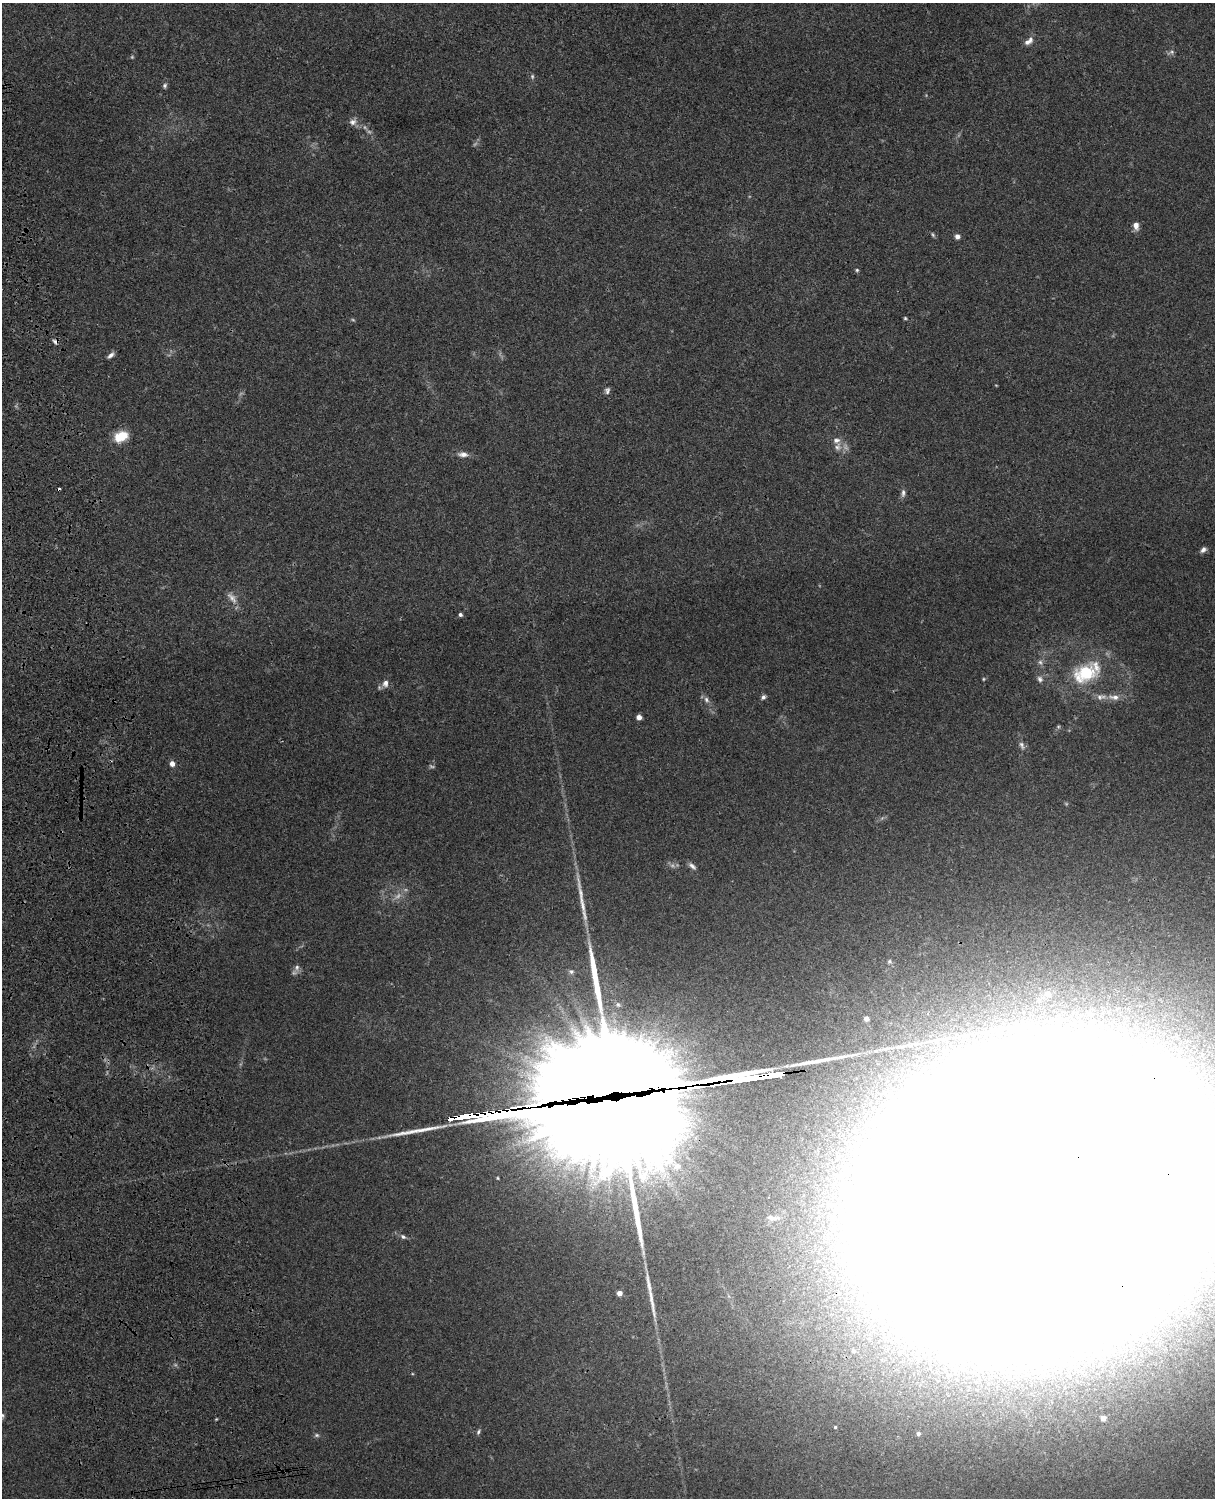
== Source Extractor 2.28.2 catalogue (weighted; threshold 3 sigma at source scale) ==
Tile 7 of 4 x 3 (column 3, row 2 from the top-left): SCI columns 2544-3756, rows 1661-3156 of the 5089 x 4928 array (HDU 1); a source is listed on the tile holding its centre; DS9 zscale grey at full resolution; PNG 1217 x 1500 px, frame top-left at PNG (2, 3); no overlay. Shown black and unused: <1% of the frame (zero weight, under 3 of 4 exposures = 6% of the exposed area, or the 3 px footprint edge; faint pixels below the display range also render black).
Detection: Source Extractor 2.28.2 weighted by HDU 2 'WHT'; one run over the whole footprint, this tile lists its part. Background 0.134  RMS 0.0069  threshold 0.0312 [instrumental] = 3 sigma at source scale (4.5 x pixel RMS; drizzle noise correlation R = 1.50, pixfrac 1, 0.05/0.05 arcsec/px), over >= 5 px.
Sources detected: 85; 8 too faint to see at this stretch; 14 inside a brighter object's white glare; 1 cosmic-ray / hot-pixel residue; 8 long thin detections or spike segments (spike, bleed or trail) — not listed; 4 inside a brighter listed object's ellipse — not listed separately; the other 50 listed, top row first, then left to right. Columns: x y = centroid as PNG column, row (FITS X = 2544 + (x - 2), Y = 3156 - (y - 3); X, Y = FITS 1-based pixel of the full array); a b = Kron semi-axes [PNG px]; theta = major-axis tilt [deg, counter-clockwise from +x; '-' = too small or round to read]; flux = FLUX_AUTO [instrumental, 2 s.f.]
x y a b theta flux
1027 42 10 6 12 2.8
1171 52 12 5 24 1.9
532 76 7 5 -90 1.3
165 86 7 6 - 1.6
353 122 10 9 - 3.6
1136 226 9 7 -78 4.4
933 235 7 4 -59 1.1
957 236 5 5 - 4
857 270 5 5 - 0.98
905 318 4 4 - 0.91
55 342 8 6 -45 2.3
111 355 10 5 41 2.5
607 390 9 7 75 2.1
121 436 16 11 24 15
838 447 12 10 75 5.2
463 454 14 7 -4 4.1
903 493 11 6 84 2.4
1203 550 8 6 39 2.5
232 598 18 8 -52 5.5
460 615 4 4 - 1.7
1040 662 8 6 -62 2.1
1085 673 26 17 25 39
983 679 5 3 - 0.67
1040 679 9 7 -56 2.5
385 683 10 8 83 4.1
763 697 6 5 - 1.9
1114 697 16 7 -6 5
706 700 9 6 -54 2.5
639 717 5 4 - 4
1022 745 11 6 -68 2.5
172 764 5 5 - 4.6
692 866 13 5 -41 2.7
889 961 6 6 - 1.2
297 967 10 7 85 3
571 972 6 6 - 1.5
866 1019 4 4 - 3.2
615 1086 83 56 -7 24000
677 1166 11 9 10 5.8
1040 1196 164 118 28 15000
770 1218 13 7 -17 3.5
403 1237 8 5 -37 1.9
619 1293 4 4 - 4.7
853 1351 6 6 - 1.5
3 1415 6 5 - 1.2
1103 1418 5 5 - 3.8
216 1419 3 3 - 0.59
835 1427 3 3 - 0.86
478 1432 8 5 63 1.5
918 1434 5 4 - 1.6
317 1435 7 5 -1 1.5
Overlapping masked pixels (flux is a lower limit): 3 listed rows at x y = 55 342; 615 1086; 1040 1196
Isophote crosses this tile's border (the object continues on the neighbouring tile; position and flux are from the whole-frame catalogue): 2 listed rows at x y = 1040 1196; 3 1415